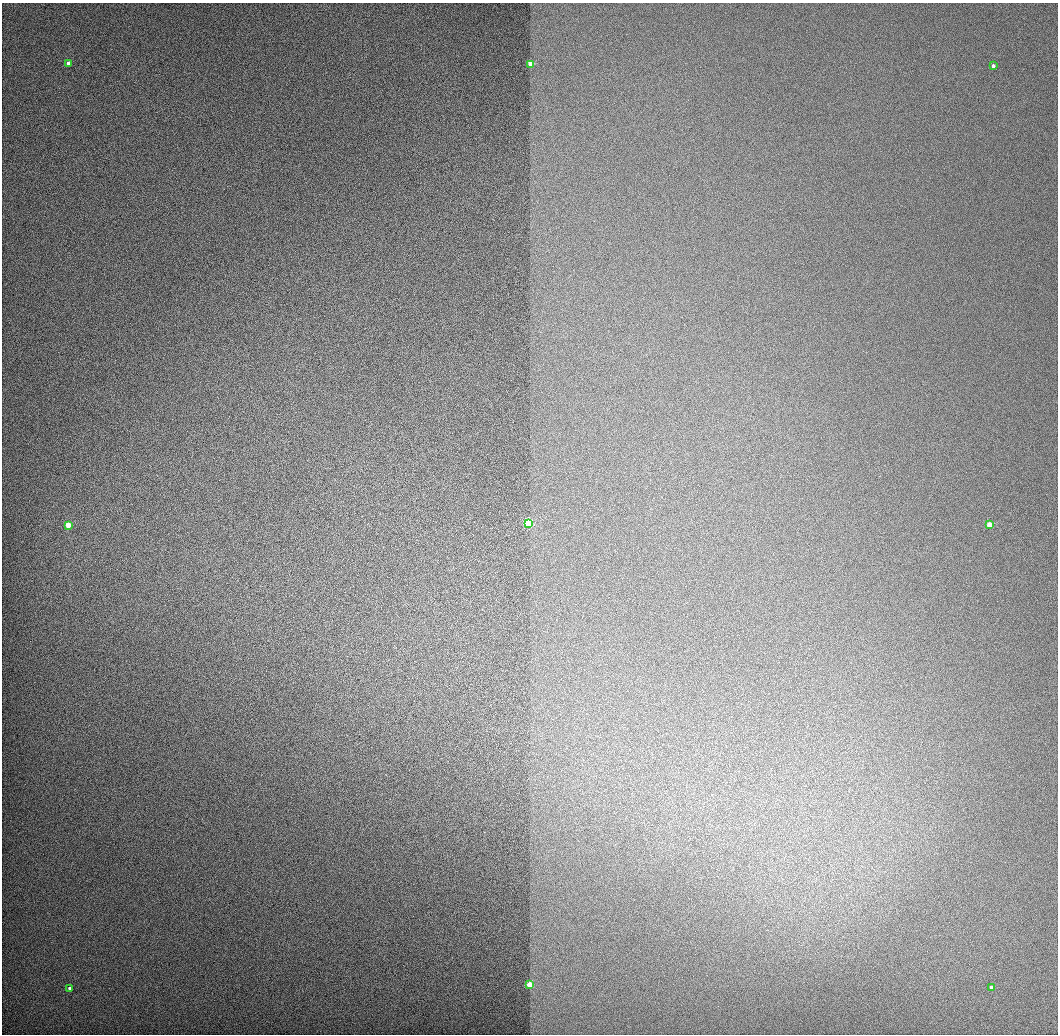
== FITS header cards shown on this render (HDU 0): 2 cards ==
NAXIS1  =                 1056 / Length of Axis 1 (Serial)
NAXIS2  =                 1032 / Length of Axis 2 (Parallel)

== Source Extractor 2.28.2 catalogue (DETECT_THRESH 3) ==
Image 1056 x 1032 px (HDU 0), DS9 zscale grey, 1 PNG px = 1 image px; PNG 1060 x 1036 px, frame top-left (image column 1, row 1032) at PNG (2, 3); each listed source drawn as its Kron ellipse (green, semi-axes under 4 px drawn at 4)
Background 519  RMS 3.5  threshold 10.5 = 3 sigma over >= 5 px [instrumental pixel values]
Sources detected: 9; all 9 listed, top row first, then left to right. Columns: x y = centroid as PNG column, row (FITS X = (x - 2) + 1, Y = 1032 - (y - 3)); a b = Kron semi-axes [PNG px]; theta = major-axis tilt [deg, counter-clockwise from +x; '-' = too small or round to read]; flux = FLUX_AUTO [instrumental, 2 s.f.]
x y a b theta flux
68 63 3 3 - 3000
531 64 3 3 - 13000
993 66 3 3 - 2700
528 524 3 3 - 66000
68 525 3 3 - 18000
989 525 3 3 - 16000
529 984 3 3 - 22000
70 988 3 3 - 3400
992 988 4 3 - 2800